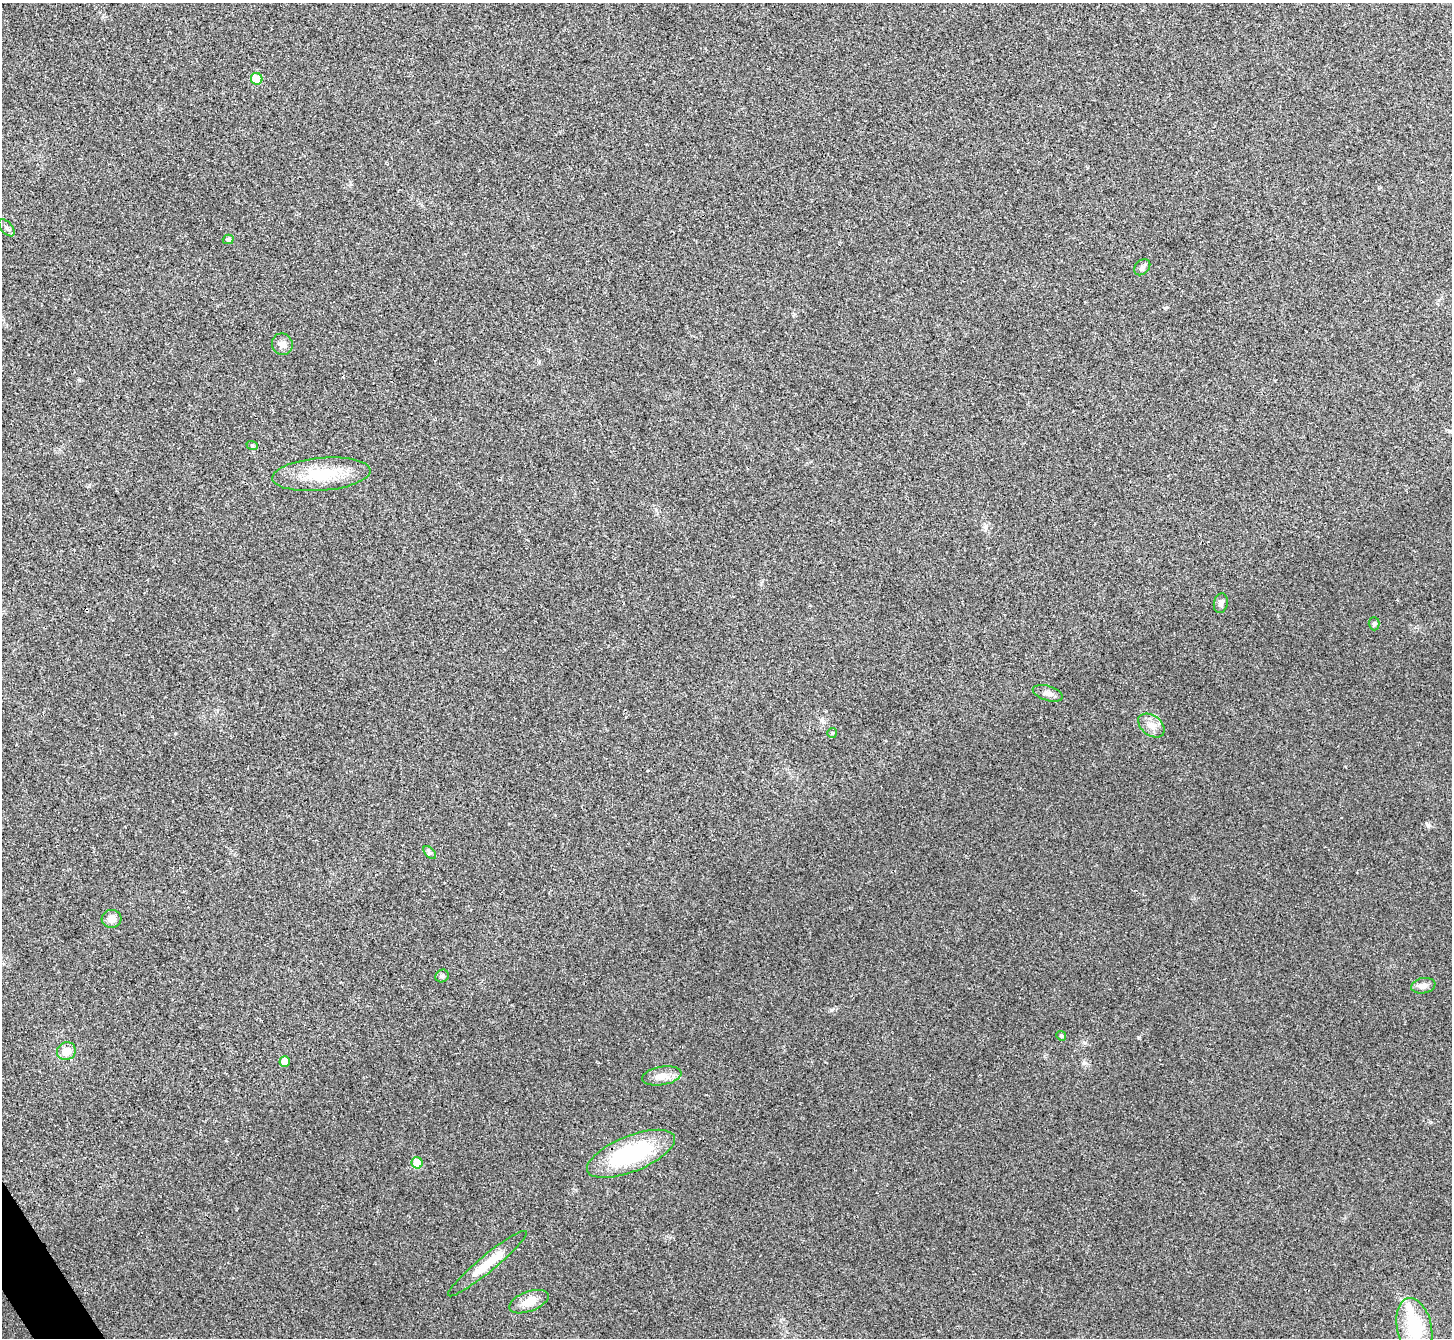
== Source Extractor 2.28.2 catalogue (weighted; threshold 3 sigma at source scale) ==
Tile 7 of 4 x 4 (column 3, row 2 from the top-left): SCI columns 2907-4356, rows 2836-4171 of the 5814 x 5807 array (HDU 1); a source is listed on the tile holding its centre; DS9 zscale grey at full resolution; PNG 1454 x 1340 px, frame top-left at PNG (2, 3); each listed source drawn as its Kron ellipse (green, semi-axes under 4 px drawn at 4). Shown black and unused: <1% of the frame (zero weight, under 3 of 4 exposures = <1% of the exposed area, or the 3 px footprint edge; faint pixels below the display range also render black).
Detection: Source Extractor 2.28.2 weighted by HDU 2 'WHT'; one run over the whole footprint, this tile lists its part. Background 0.0326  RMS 0.0062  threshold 0.0279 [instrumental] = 3 sigma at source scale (4.5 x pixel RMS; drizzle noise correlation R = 1.50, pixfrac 1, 0.05/0.05 arcsec/px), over >= 5 px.
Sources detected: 26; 1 inside a brighter listed object's ellipse — not listed separately; the other 25 listed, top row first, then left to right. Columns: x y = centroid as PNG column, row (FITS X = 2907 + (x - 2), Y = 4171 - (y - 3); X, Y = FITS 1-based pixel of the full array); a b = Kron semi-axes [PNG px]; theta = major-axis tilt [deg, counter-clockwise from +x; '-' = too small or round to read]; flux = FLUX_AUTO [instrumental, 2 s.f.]
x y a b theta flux
257 79 6 5 - 11
7 228 10 5 -49 1.7
228 239 5 4 - 1.4
1142 267 9 6 45 1.7
282 344 11 10 - 3.6
252 445 6 4 -19 0.8
321 474 49 16 5 27
1221 603 10 7 78 2.3
1374 624 6 5 - 1.1
1048 693 15 7 -17 3.4
1151 725 15 10 -37 5.3
832 733 5 5 - 0.84
430 852 8 4 -44 1.3
111 919 10 9 - 4.1
442 976 7 6 - 1.6
1423 986 12 7 10 3.6
1061 1036 5 4 - 0.86
66 1051 10 9 - 6.3
285 1061 5 5 - 7.7
662 1076 20 9 10 6.1
631 1154 47 18 22 60
417 1163 6 5 - 13
487 1264 50 8 39 15
529 1302 20 10 20 8.1
1414 1327 30 17 -78 32
Overlapping masked pixels (flux is a lower limit): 1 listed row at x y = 631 1154
Isophote crosses this tile's border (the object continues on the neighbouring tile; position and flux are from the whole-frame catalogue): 1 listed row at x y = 1414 1327
Unlisted compact peaks at least as high as the median listed source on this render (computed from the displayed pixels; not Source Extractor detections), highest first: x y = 831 1010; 1428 825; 1084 1063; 1139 1037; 79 380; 1085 1043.